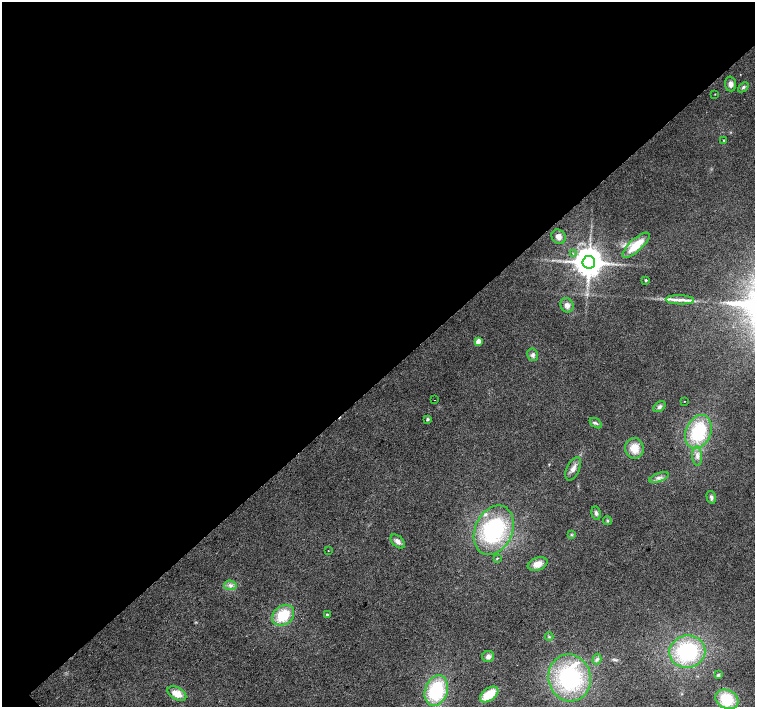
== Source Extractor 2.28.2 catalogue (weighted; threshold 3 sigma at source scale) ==
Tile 2 of 4 x 4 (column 2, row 1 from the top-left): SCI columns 1511-3015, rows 4445-5853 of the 6026 x 6005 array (HDU 1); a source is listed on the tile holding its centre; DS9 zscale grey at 2 x 2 block average (1 PNG px = mean of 2 x 2 image px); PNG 757 x 709 px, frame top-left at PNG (2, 2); each listed source drawn as its Kron ellipse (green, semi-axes under 4 px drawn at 4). Shown black and unused: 54% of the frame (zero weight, under 2 of 3 exposures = <1% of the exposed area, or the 3 px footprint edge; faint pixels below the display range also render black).
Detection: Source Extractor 2.28.2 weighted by HDU 2 'WHT'; one run over the whole footprint, this tile lists its part. Background 0.0208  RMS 0.0065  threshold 0.0292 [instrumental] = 3 sigma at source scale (4.5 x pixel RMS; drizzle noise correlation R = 1.50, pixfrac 1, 0.0396/0.0396 arcsec/px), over >= 5 px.
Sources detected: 48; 3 inside a brighter listed object's ellipse — not listed separately; the other 45 listed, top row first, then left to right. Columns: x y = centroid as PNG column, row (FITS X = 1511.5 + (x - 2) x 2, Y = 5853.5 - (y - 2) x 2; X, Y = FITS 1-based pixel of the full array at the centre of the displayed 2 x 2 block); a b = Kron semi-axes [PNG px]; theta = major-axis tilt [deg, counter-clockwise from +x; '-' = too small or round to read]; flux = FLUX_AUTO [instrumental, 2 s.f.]
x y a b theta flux
731 84 7 5 -86 7
743 87 6 3 42 3
715 94 2 2 - 0.79
724 140 2 2 - 3.2
559 237 8 6 -53 7.9
636 245 17 6 42 36
573 254 2 2 - 1.2
589 262 6 6 - 3100
646 280 2 2 - 2.4
680 300 14 4 -1 11
567 305 7 6 - 7.6
478 341 3 3 - 28
533 355 6 5 - 5.3
435 400 2 2 - 0.5
685 401 2 2 - 1.3
659 407 7 4 40 4.1
428 419 3 2 - 3.1
596 423 7 3 -33 3.2
698 432 17 12 67 93
634 448 10 9 - 22
697 456 10 5 -87 7.3
573 469 12 6 65 9.4
659 478 10 4 19 5.9
711 497 6 4 -75 4
596 513 7 4 -77 4
607 521 5 4 - 2.1
494 530 26 18 66 160
571 535 3 3 - 1.5
398 541 8 5 -44 8
328 551 2 2 - 0.59
497 558 4 2 - 1.2
538 564 10 6 19 15
230 585 6 5 - 5.5
283 615 12 9 38 51
327 615 2 2 - 3.8
549 637 4 2 - 1.5
687 652 18 16 8 130
488 656 6 5 - 6.5
597 659 5 4 - 3.3
718 675 4 3 - 2.6
570 678 23 21 -75 180
436 690 15 11 71 100
177 694 10 6 -29 20
489 694 10 6 36 40
727 699 12 9 -28 61
Diffuse or blended objects may show on this block-average render without a row.